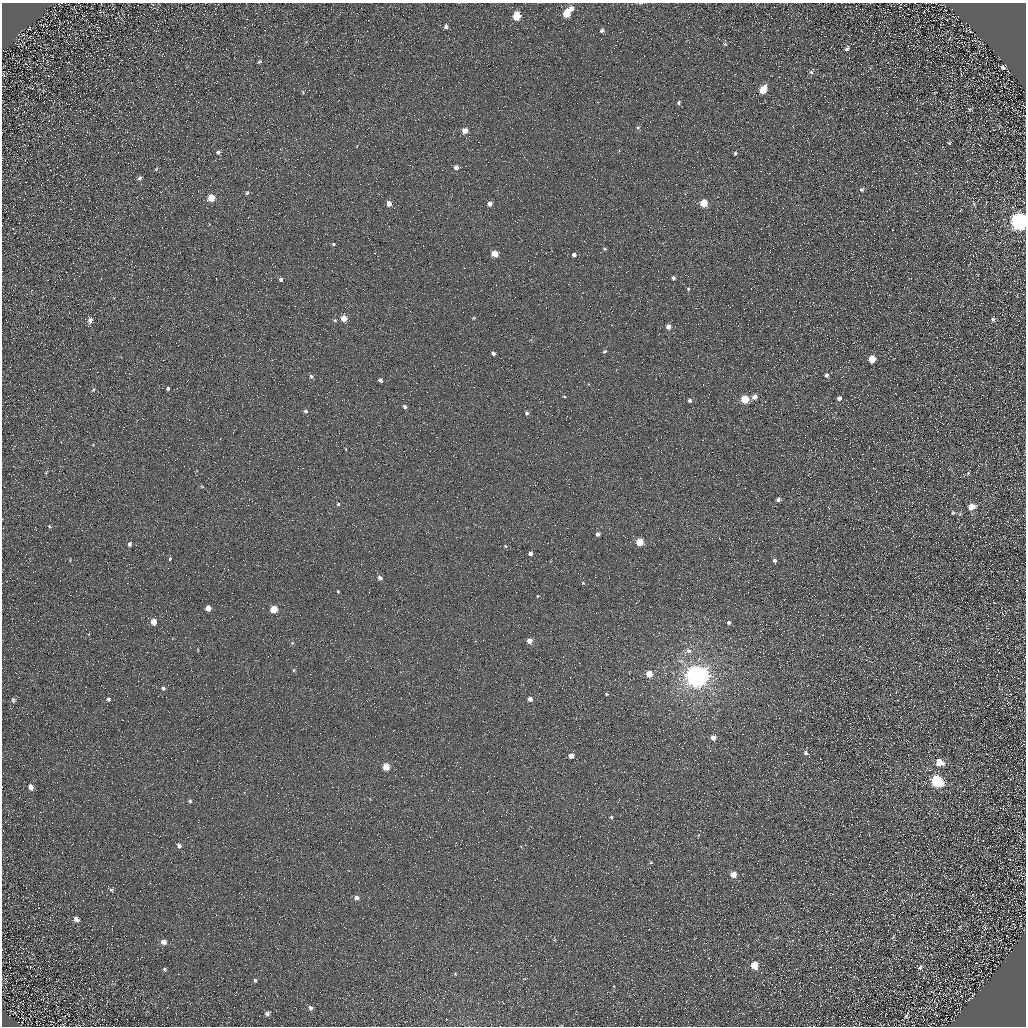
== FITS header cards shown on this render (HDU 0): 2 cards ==
NAXIS1  =                 1024 / Required FITS header
NAXIS2  =                 1024 / Required FITS header

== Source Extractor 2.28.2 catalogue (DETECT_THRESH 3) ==
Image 1024 x 1024 px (HDU 0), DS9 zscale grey, 1 PNG px = 1 image px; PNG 1028 x 1028 px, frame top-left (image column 1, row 1024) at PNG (2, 3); no overlay
Background 4.92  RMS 8.6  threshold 25.7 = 3 sigma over >= 5 px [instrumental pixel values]
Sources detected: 121; all 121 listed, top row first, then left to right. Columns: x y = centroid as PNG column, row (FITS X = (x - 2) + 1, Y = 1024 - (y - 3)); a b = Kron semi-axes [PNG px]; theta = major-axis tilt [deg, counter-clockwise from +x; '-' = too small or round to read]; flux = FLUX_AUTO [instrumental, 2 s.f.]
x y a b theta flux
640 3 5 3 - 700
571 9 6 5 - 3000
566 14 6 5 - 14000
517 16 6 5 - 18000
446 27 6 4 71 1900
602 30 5 5 - 1600
725 44 6 5 - 790
847 49 6 4 55 1500
259 62 5 3 - 840
1003 67 4 4 - 1000
811 72 6 5 - 1100
763 90 6 5 - 15000
303 92 5 3 - 460
679 102 4 4 - 940
970 109 6 3 2 600
638 127 5 3 - 650
465 131 6 5 - 5000
949 143 5 4 - 700
218 152 5 4 - 1300
735 153 4 3 - 880
456 167 5 5 - 2700
156 169 5 3 - 560
140 178 5 5 - 1300
861 189 6 5 - 1300
247 193 5 5 - 910
211 198 5 5 - 12000
704 203 5 5 - 16000
389 204 5 4 - 4200
490 204 5 5 - 2900
974 204 6 3 -73 640
1019 221 8 7 - 340000
333 244 4 4 - 700
604 249 4 3 - 710
495 253 5 4 - 11000
574 254 4 4 - 1600
673 278 4 3 - 1100
810 278 2 2 - 270
281 279 5 4 - 1500
688 289 4 4 - 610
344 318 5 4 - 7300
474 318 4 3 - 480
993 319 6 5 - 1100
90 320 6 5 - 2300
335 320 5 4 - 740
668 327 5 5 - 3300
605 351 5 4 - 850
493 353 4 3 - 1400
872 359 5 5 - 12000
826 375 6 5 - 1400
311 376 6 5 - 1200
380 380 4 3 - 1400
168 389 3 3 - 980
93 390 5 3 - 690
564 396 5 3 - 470
754 397 5 5 - 3400
839 398 4 4 - 2000
745 399 5 5 - 22000
690 400 4 4 - 1300
405 406 5 4 - 1400
305 411 5 4 - 1300
527 413 5 4 - 1100
346 449 4 2 - 420
968 473 5 4 - 670
202 487 6 3 -19 600
778 500 4 4 - 1800
338 504 4 4 - 790
971 506 6 5 - 7400
953 513 5 4 - 650
49 526 5 4 - 690
598 534 4 4 - 2100
639 542 5 5 - 18000
130 544 5 4 - 1500
505 546 5 4 - 640
530 554 4 4 - 2700
170 559 4 3 - 660
775 561 4 4 - 1600
380 578 5 4 - 2200
583 583 4 4 - 670
338 591 3 2 - 600
538 596 4 3 - 500
208 608 5 4 - 4800
274 609 5 5 - 14000
154 622 5 4 - 6500
729 622 4 4 - 1500
529 641 5 4 - 5400
292 643 5 4 - 600
688 651 7 6 - 2500
294 670 5 3 - 620
649 674 5 4 - 10000
696 676 7 7 - 800000
163 688 6 5 - 1300
607 694 5 4 - 660
108 699 6 5 - 1300
530 699 4 4 - 3600
13 700 7 5 -77 1400
713 738 5 5 - 3500
806 753 7 5 -47 1800
571 756 4 4 - 4600
940 762 7 7 - 8800
386 767 5 4 - 12000
937 781 7 6 - 72000
31 787 7 5 -69 2900
190 801 5 5 - 990
611 817 4 3 - 800
179 845 6 4 -55 1800
651 863 5 3 - 560
733 874 5 4 - 7000
111 890 5 5 - 870
356 898 6 6 - 2300
76 919 6 5 - 2500
1021 926 2 2 - 430
893 937 6 3 46 660
163 942 6 5 - 3000
754 965 6 5 - 12000
920 967 8 5 70 1400
164 969 5 5 - 900
455 974 4 4 - 540
255 980 6 4 -85 920
310 1008 6 5 - 1600
267 1013 8 6 39 1700
906 1015 11 5 60 1300
At the frame edge (FLAGS 8, measured only in part): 2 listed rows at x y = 640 3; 1019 221